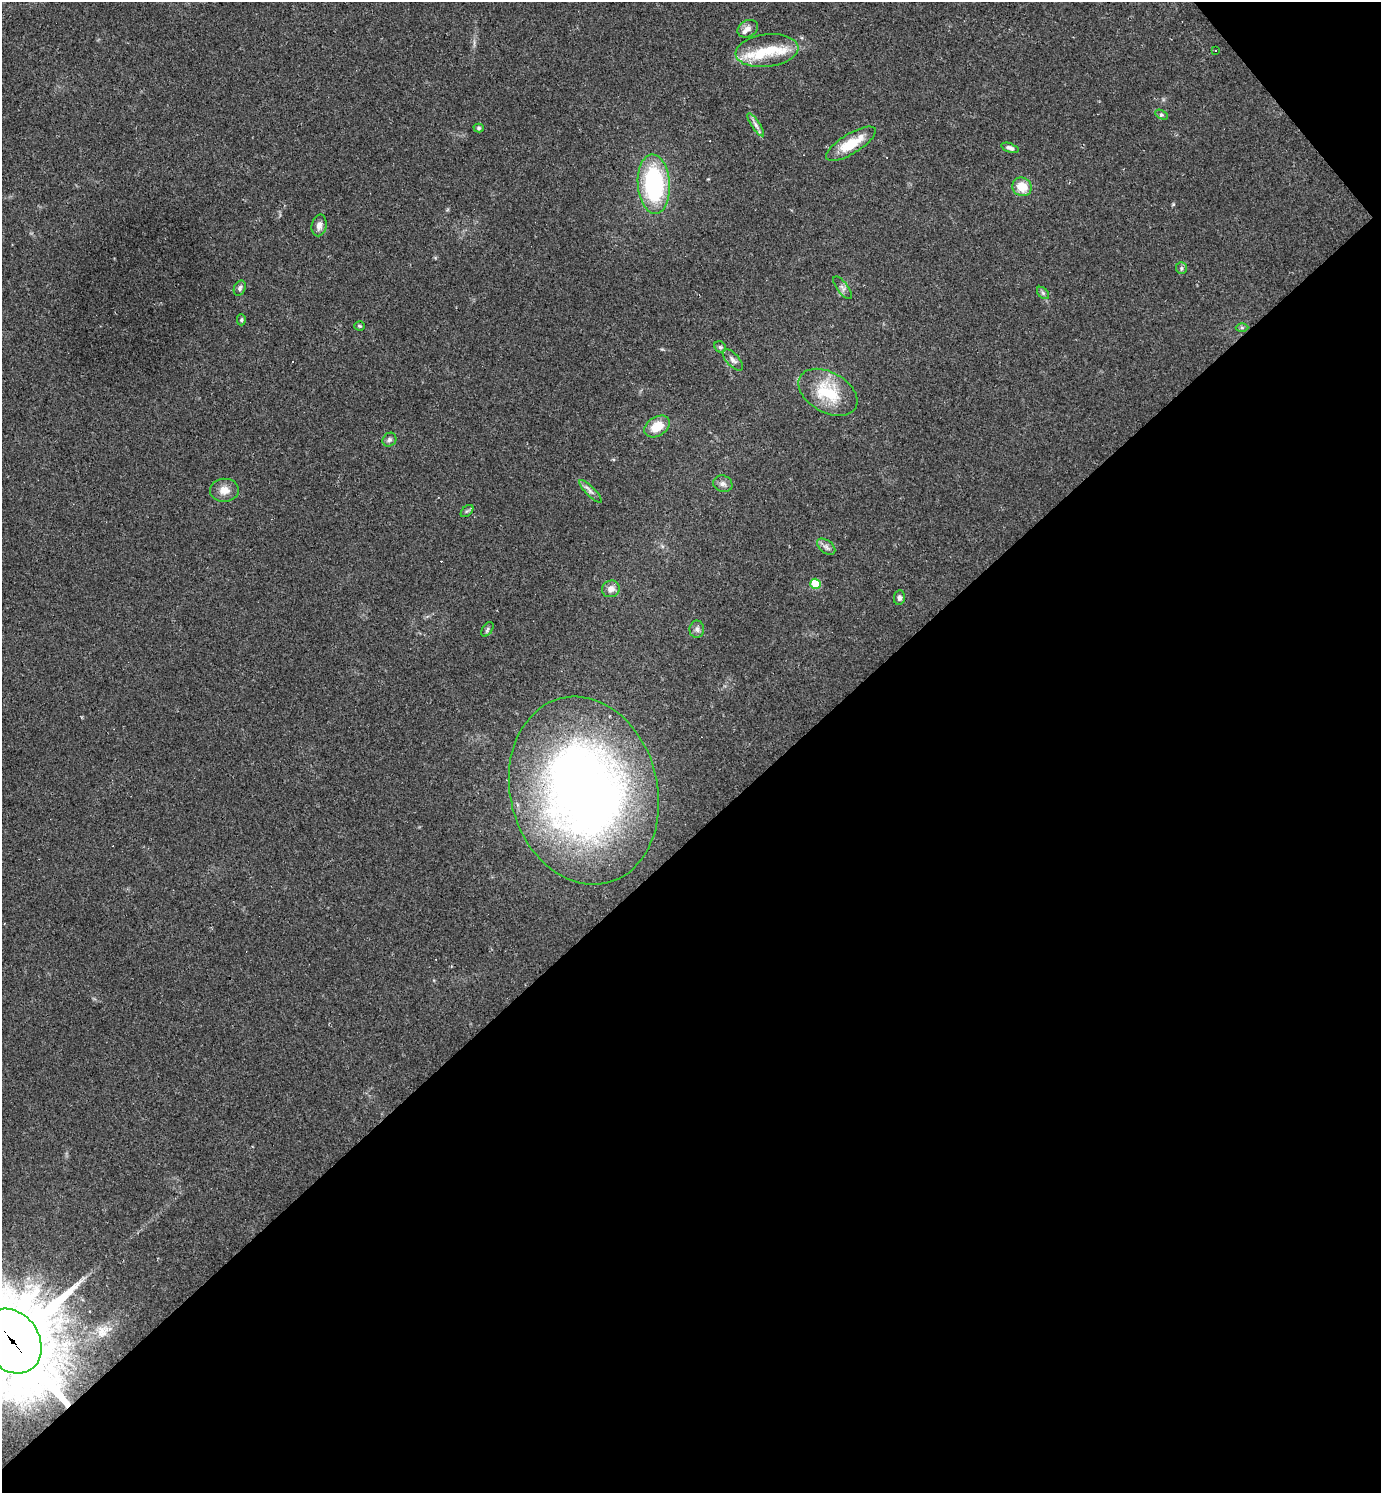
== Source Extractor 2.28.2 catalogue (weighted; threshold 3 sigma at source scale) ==
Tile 12 of 4 x 4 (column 4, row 3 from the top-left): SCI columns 4431-5809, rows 1492-2982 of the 5962 x 5964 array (HDU 1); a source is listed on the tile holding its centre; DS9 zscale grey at full resolution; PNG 1383 x 1495 px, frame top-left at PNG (2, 2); each listed source drawn as its Kron ellipse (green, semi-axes under 4 px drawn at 4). Shown black and unused: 45% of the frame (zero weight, under 2 of 3 exposures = <1% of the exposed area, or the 3 px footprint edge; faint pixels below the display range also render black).
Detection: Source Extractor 2.28.2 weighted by HDU 2 'WHT'; one run over the whole footprint, this tile lists its part. Background 0.0346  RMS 0.0062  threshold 0.0281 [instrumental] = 3 sigma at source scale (4.5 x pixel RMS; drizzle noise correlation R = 1.50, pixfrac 1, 0.05/0.05 arcsec/px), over >= 5 px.
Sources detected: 44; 5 cosmic-ray / hot-pixel residue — neither listed nor drawn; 4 inside a brighter listed object's ellipse — not listed separately; the other 35 listed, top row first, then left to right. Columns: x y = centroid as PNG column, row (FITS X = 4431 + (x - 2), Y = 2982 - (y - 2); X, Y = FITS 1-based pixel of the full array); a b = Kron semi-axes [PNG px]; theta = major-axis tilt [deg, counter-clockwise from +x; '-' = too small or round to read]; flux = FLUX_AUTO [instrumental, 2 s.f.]
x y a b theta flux
748 29 11 8 27 3.4
1215 50 3 2 - 0.41
767 51 31 16 7 19
1161 115 7 4 -31 0.97
756 125 13 4 -56 2.6
479 128 5 4 - 0.96
851 144 28 10 31 18
1010 148 9 4 -20 1.9
654 184 30 16 -86 77
1022 187 10 9 - 11
319 225 11 7 79 3.5
1181 268 6 5 - 1.1
240 288 8 5 65 1.5
843 288 13 5 -53 2.4
1043 293 7 4 -45 1.2
241 320 6 4 -90 0.88
360 326 5 4 - 0.8
1242 328 6 4 -1 0.98
720 347 6 5 - 1
733 360 13 6 -47 2.8
828 392 32 20 -30 28
657 426 14 9 32 12
389 440 7 6 - 1.6
723 484 10 8 -21 2.6
224 490 14 11 2 6.4
590 491 15 4 -45 2.6
467 511 7 4 44 1.1
826 547 10 6 -38 2.3
816 584 5 5 - 23
611 589 9 8 - 4.2
899 598 7 5 81 2.1
487 629 8 5 56 1.2
697 629 8 7 - 2.2
584 791 95 73 -75 460
12 1341 34 27 -56 11000
Overlapping masked pixels (flux is a lower limit): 1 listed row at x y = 12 1341
Isophote crosses this tile's border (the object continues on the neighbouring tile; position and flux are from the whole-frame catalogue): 1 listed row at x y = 12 1341